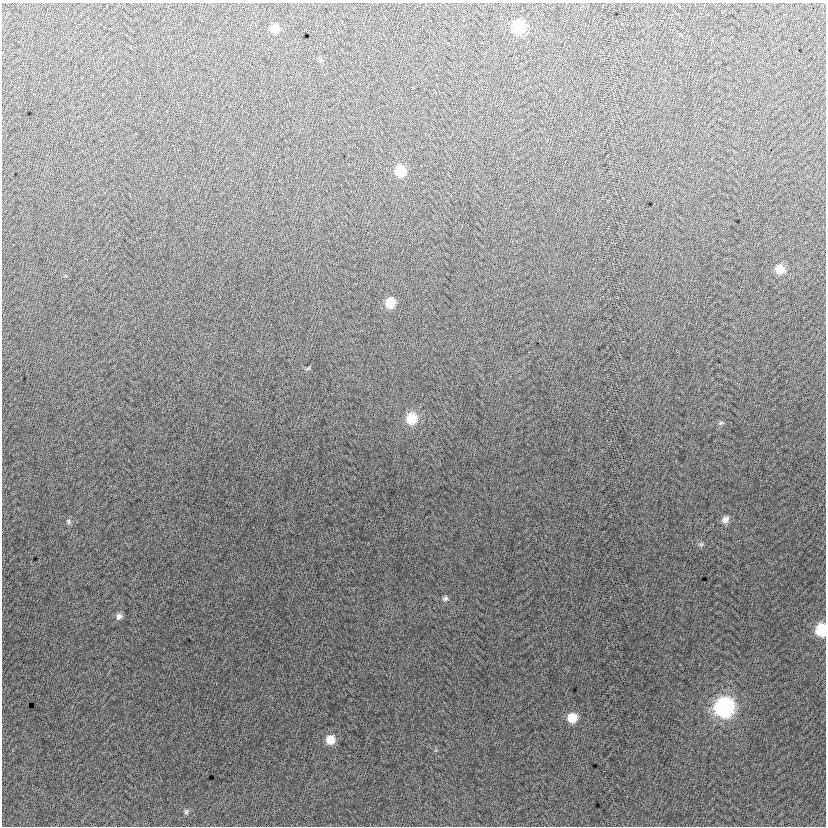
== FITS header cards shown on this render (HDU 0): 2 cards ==
NAXIS1  =                  824
NAXIS2  =                  824

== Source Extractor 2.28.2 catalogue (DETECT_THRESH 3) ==
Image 824 x 824 px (HDU 0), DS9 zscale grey, 1 PNG px = 1 image px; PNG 828 x 828 px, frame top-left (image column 1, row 824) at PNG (2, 3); no overlay
Background -5.37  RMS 13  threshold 37.8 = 3 sigma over >= 5 px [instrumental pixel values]
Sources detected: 18; all 18 listed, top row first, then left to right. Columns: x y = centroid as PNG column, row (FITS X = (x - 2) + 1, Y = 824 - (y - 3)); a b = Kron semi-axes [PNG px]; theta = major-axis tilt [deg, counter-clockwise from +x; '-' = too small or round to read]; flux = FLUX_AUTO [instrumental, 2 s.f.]
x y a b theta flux
518 27 9 9 - 49000
274 29 8 8 - 10000
400 171 9 9 - 22000
780 269 9 8 - 11000
390 303 9 9 - 16000
308 368 7 4 37 890
411 419 11 10 - 21000
721 423 8 4 8 1600
725 519 9 8 - 4400
68 521 8 5 -74 1800
701 545 7 4 -1 1500
445 598 8 6 17 2100
119 616 8 7 - 3200
821 630 9 8 - 41000
724 707 10 10 - 230000
572 718 8 8 - 16000
330 740 10 9 - 11000
186 812 8 6 87 1900
At the frame edge (FLAGS 8, measured only in part): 1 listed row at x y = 821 630